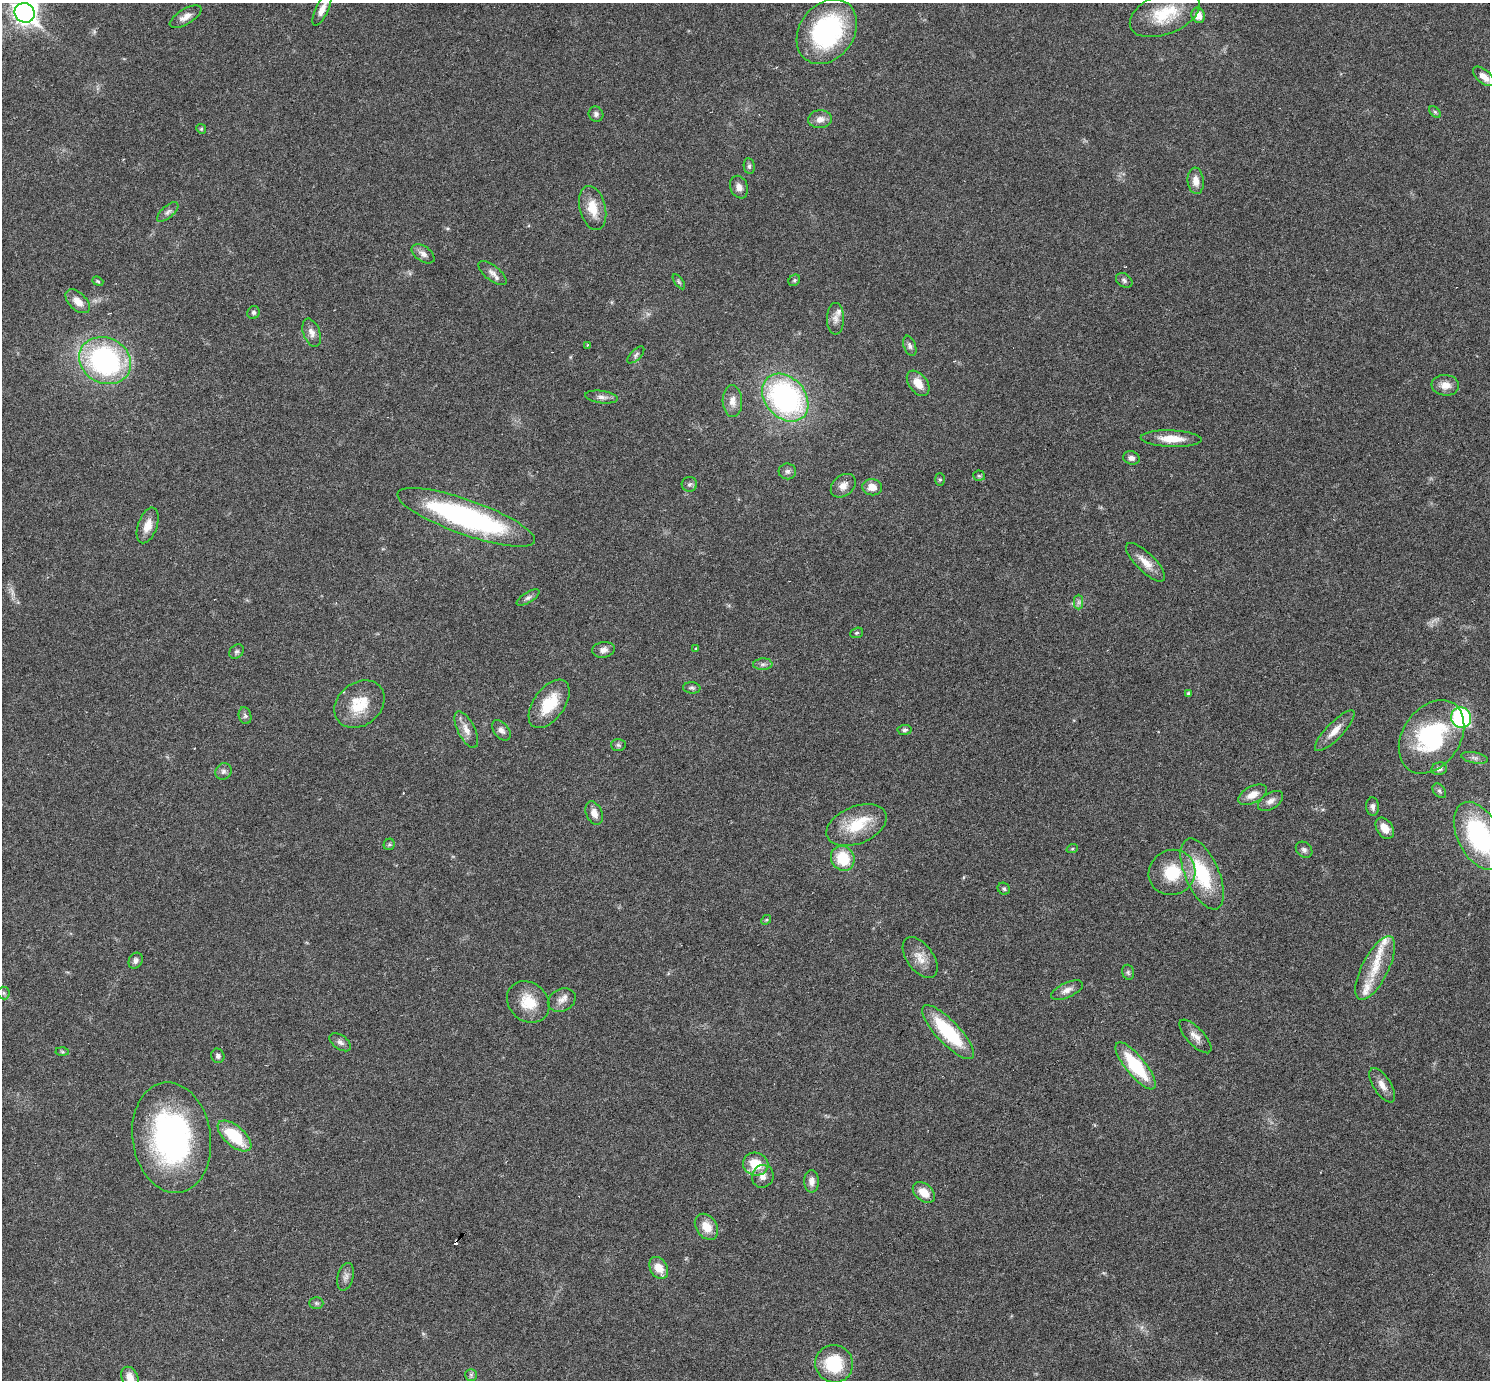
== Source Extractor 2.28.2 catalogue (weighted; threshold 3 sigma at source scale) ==
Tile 7 of 4 x 4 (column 3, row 2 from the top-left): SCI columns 2978-4465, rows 3050-4427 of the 5953 x 5957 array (HDU 1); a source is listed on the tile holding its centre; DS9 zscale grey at full resolution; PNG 1492 x 1382 px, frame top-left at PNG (2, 3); each listed source drawn as its Kron ellipse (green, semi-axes under 4 px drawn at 4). Shown black and unused: <1% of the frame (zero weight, under 3 of 6 exposures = <1% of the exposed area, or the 3 px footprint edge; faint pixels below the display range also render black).
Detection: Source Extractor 2.28.2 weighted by HDU 2 'WHT'; one run over the whole footprint, this tile lists its part. Background 0.0199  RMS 0.0021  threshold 0.00846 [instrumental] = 3 sigma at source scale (4.09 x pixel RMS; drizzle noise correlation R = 1.36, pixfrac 0.8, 0.05/0.05 arcsec/px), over >= 5 px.
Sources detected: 123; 1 too faint to see at this stretch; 1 inside a brighter object's white glare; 3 cosmic-ray / hot-pixel residue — neither listed nor drawn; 6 inside a brighter listed object's ellipse — not listed separately; the other 112 listed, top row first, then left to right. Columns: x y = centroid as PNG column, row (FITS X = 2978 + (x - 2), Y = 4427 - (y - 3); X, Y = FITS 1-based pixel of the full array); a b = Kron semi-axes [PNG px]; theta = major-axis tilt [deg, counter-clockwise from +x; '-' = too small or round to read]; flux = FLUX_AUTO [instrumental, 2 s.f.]
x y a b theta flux
322 9 18 6 65 1.6
25 13 10 9 - 120
1165 14 37 20 22 7.9
1198 15 8 6 -67 2
186 17 18 7 30 1.5
827 32 35 27 53 28
1484 76 13 6 -40 1.9
1435 112 7 4 -45 0.31
596 114 8 7 - 0.61
820 119 12 9 4 1.4
201 129 5 4 - 0.25
749 166 8 5 -82 0.45
1196 181 13 8 -85 1.8
739 187 11 8 -69 1.1
593 208 22 13 -76 3.7
168 212 13 6 41 0.74
423 254 13 7 -35 1.1
492 273 17 7 -38 1.2
794 280 6 5 - 0.35
1124 280 9 6 -34 0.56
98 281 6 4 -22 0.27
679 282 9 4 -55 0.33
78 301 15 8 -44 1.9
253 312 6 6 - 0.48
835 319 16 8 90 1.3
312 333 15 8 -70 1.3
587 345 3 2 - 0.26
910 346 10 6 -69 0.68
636 355 11 5 45 0.53
105 361 27 22 -28 36
918 383 14 9 -53 2.5
1445 385 14 10 -5 1.8
602 397 17 6 -8 0.98
785 398 26 20 -49 44
732 401 16 9 -87 1.7
1171 439 30 8 -2 3.8
1131 458 8 6 -18 0.9
787 471 9 8 - 0.69
979 476 6 5 - 0.3
940 479 6 5 - 0.29
689 484 8 7 - 0.58
843 486 14 10 40 1.5
872 487 10 8 -8 1.9
466 517 73 17 -20 41
148 525 18 9 70 2.4
1145 562 26 9 -44 2.5
528 598 13 5 32 0.68
1079 602 7 4 90 0.49
857 633 7 5 20 0.31
696 648 3 3 - 0.19
603 650 11 8 10 1
236 652 8 6 43 0.47
763 664 9 6 3 0.6
692 688 9 5 -4 0.47
1188 693 4 4 - 0.31
359 704 27 21 38 6.1
549 704 28 15 54 6.6
245 716 8 6 -75 0.5
1461 718 10 10 - 25
466 730 20 8 -63 1.8
501 730 12 7 -51 0.87
905 730 7 5 6 0.45
1335 731 27 8 46 2.4
1432 737 40 28 55 21
618 745 7 6 - 0.47
1474 758 13 5 -11 0.74
1439 769 8 6 12 0.66
223 771 8 7 - 0.67
1439 791 8 5 -50 0.46
1252 795 15 8 27 2
1270 801 14 8 32 1.2
1373 807 9 6 -86 0.66
594 813 12 8 -67 1.6
857 825 32 18 22 7.1
1385 828 11 8 -57 2
1479 836 37 21 -63 26
389 844 6 5 - 0.34
1072 849 6 3 19 0.23
1304 850 9 7 -43 0.69
843 858 13 11 -54 6.4
1172 872 24 22 33 7.5
1202 874 38 17 -67 12
1004 889 6 5 - 0.39
766 920 5 4 - 0.24
920 958 23 13 -54 2.6
136 961 8 6 60 0.76
1375 968 35 13 63 6.3
1128 972 8 5 -74 0.43
1067 990 17 7 24 1.3
4 993 6 6 - 0.37
562 1000 14 11 25 1.4
528 1002 23 19 -41 4.8
948 1032 35 11 -46 14
1195 1036 21 8 -47 1.6
340 1042 12 7 -35 0.83
62 1052 6 4 -2 0.27
218 1056 7 6 - 0.61
1136 1066 29 10 -51 12
1382 1085 19 8 -58 1.7
234 1136 20 10 -41 8.5
172 1138 56 39 -81 45
756 1164 13 11 -19 4.9
763 1176 11 10 - 1.4
811 1181 11 7 -90 1.1
924 1192 12 8 -40 2.6
706 1227 14 10 -55 2.9
659 1268 12 8 -59 2.7
346 1277 14 8 75 0.96
316 1303 7 6 - 0.4
834 1364 19 18 - 9.3
471 1375 6 6 - 0.4
130 1377 11 8 -63 1.9
Isophote crosses this tile's border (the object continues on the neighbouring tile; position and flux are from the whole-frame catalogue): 4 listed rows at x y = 322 9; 25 13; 1479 836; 130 1377